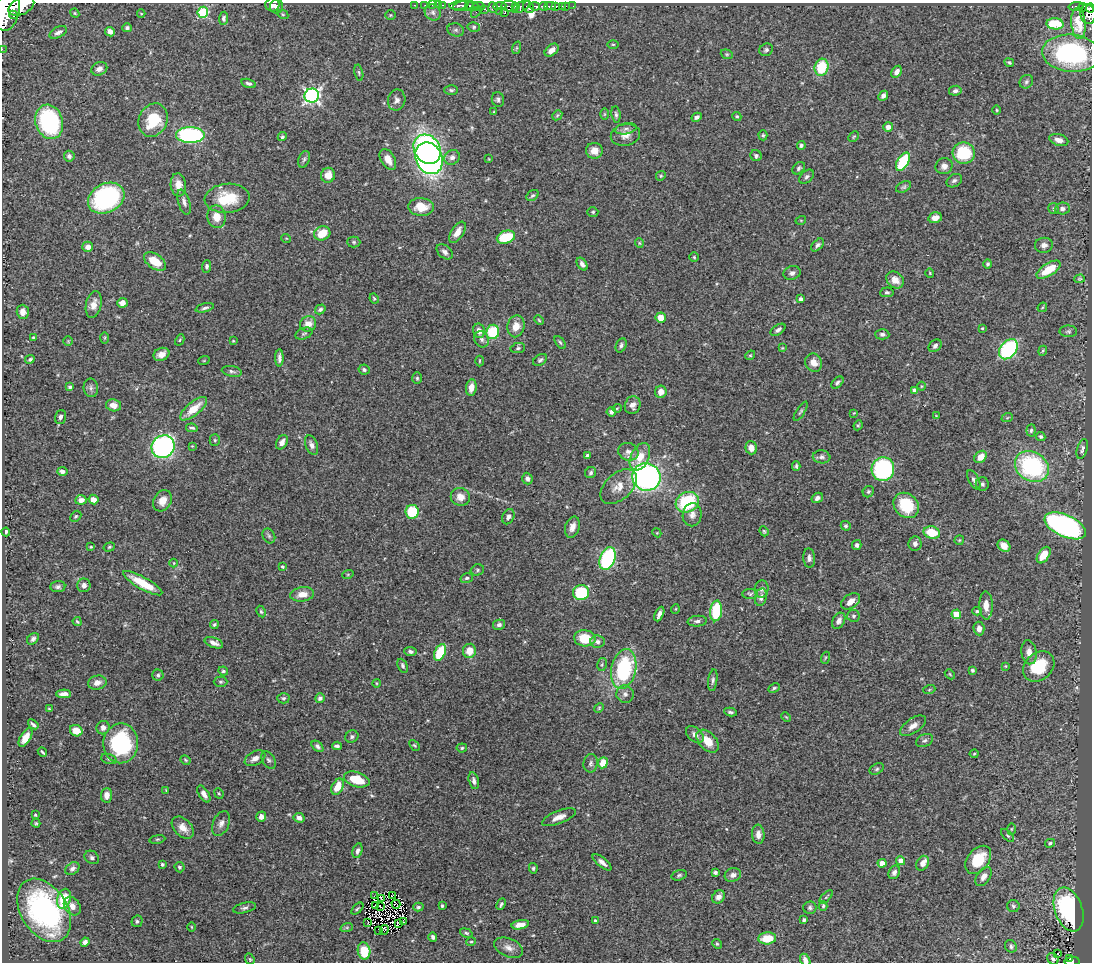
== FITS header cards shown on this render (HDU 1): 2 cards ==
NAXIS1  =                 1090
NAXIS2  =                  960

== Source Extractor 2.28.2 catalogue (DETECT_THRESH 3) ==
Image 1090 x 960 px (HDU 1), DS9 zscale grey, 1 PNG px = 1 image px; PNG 1094 x 964 px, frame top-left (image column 1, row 960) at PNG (2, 3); each listed source drawn as its Kron ellipse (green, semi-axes under 4 px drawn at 4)
Background 0.734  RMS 0.021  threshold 0.062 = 3 sigma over >= 5 px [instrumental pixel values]
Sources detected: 419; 2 with non-positive FLUX_AUTO (blend fragments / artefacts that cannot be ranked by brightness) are neither listed nor drawn; the other 417 listed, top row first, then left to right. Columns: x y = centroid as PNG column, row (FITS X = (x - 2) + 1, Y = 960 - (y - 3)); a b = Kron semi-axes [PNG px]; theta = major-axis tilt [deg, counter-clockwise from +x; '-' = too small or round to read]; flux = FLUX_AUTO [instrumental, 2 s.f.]
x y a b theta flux
272 5 7 6 - 5.4
414 5 2 2 - 9.9
425 5 2 2 - 8.4
432 5 2 2 - 9.2
438 5 2 2 - 12
443 5 3 2 - 16
459 5 9 3 5 310
21 6 14 8 27 2200
277 6 7 6 - 5.5
463 6 10 5 9 550
472 6 7 4 -5 290
479 6 6 4 -5 52
500 6 6 3 4 150
510 6 8 5 -8 260
516 6 3 3 - 69
535 6 5 3 - 200
543 6 4 3 - 200
550 6 6 3 3 260
556 6 4 3 - 180
562 6 2 2 - 29
565 6 3 3 - 33
573 6 2 2 - 3.6
1076 6 7 3 4 120
493 7 5 4 - 130
521 7 10 5 28 160
529 7 6 5 - 580
1083 7 4 3 - 58
1090 8 4 3 - 210
484 9 4 3 - 63
7 11 20 12 77 4900
203 12 5 5 - 110
433 12 8 7 - 5.2
476 12 6 3 54 7.1
500 12 2 2 - 11
505 12 4 3 - 30
75 13 5 4 - 1.5
141 14 4 3 - 1.1
283 14 6 4 -30 1.9
1088 14 10 7 -77 430
13 15 4 3 - 250
390 15 5 5 - 1.8
224 18 7 4 85 3.5
1055 24 8 5 -4 46
1078 24 15 7 -84 15
474 27 6 5 - 2.5
127 28 4 4 - 3.3
456 30 8 6 -14 4.1
58 32 9 5 28 5.7
110 32 5 4 - 7.9
613 44 5 3 - 1.6
516 48 6 4 71 2.2
2 49 2 2 - 7.1
552 50 8 5 40 10
766 50 7 6 - 3.5
1071 53 29 18 -5 160
727 54 6 4 -20 2
1009 63 5 3 - 1.8
822 67 8 6 75 50
99 69 8 6 24 7.5
896 72 6 4 58 6.1
359 73 8 4 -77 2.2
1026 82 7 6 - 3.1
249 83 7 4 -16 3.4
451 90 7 4 0 2.6
955 91 6 5 - 4.3
312 96 7 7 - 380
883 96 5 4 - 6.5
498 99 8 6 -76 3.7
397 100 10 8 78 6.5
997 110 4 3 - 1.3
494 112 3 3 - 1.2
604 114 6 4 89 1.6
557 115 5 4 - 1.9
616 115 8 4 -81 3.3
737 116 5 4 - 1.8
697 117 5 4 - 4.3
153 120 17 14 64 56
49 122 17 13 -72 180
888 127 5 5 - 7.3
626 129 11 5 11 4.9
190 135 14 8 0 210
625 135 15 11 13 12
763 135 5 4 - 2.2
282 137 5 4 - 2.6
854 137 6 3 45 1.7
1059 140 10 5 -16 8.1
801 145 4 4 - 2.9
427 149 15 13 -54 330
594 151 8 8 - 11
964 153 11 10 - 70
69 156 5 5 - 3.9
756 156 6 5 - 3
452 157 8 7 - 6
429 158 16 13 -67 420
304 159 9 5 69 3.1
388 159 11 7 -59 13
489 159 4 2 - 0.92
903 162 10 5 60 84
944 166 8 8 - 7.5
799 168 7 5 45 2.9
328 175 7 7 - 15
661 176 5 4 - 1.7
807 177 8 5 42 3.9
954 181 8 6 31 3.7
178 185 12 7 -84 12
903 187 8 5 27 2.9
532 195 7 4 38 2.6
106 198 19 14 26 220
227 198 22 14 5 49
184 202 13 6 -73 6.2
421 207 13 9 -5 23
1054 209 5 5 - 2.3
1062 209 7 6 - 5.3
593 212 5 4 - 2.2
217 217 11 9 -79 18
935 218 7 5 16 11
801 220 5 3 - 1.3
457 232 12 6 57 13
322 233 8 7 - 32
506 237 9 6 18 47
286 238 5 3 - 1.1
354 242 6 5 - 2.4
639 243 5 4 - 1.7
817 245 8 4 46 3.4
1044 245 9 7 7 6.7
88 247 5 5 - 7.8
445 252 9 6 -40 5.3
694 257 4 4 - 1.6
155 261 12 7 -33 29
582 264 7 4 -56 5.5
988 264 5 4 - 2.8
207 266 6 4 88 3.3
1048 270 14 6 32 35
792 273 9 6 19 5.3
930 273 5 4 - 1.4
1080 279 5 4 - 1.7
895 280 9 7 -41 12
887 292 7 5 5 2.7
374 298 5 3 - 1.8
801 299 4 3 - 4.5
122 303 5 5 - 8.8
94 305 13 7 78 12
1042 307 5 3 - 1.4
205 308 9 4 14 3.5
320 309 5 4 - 2.9
23 312 7 6 - 9.7
661 318 5 5 - 16
539 320 5 3 - 1.5
308 324 8 7 - 14
516 326 11 8 77 15
982 328 3 3 - 1.4
778 330 8 4 33 4.1
479 331 7 6 - 7.9
1068 331 9 6 -1 3.1
493 332 7 6 - 62
304 334 9 5 21 2.9
882 334 7 5 -2 4.3
33 338 4 3 - 1.8
105 338 6 4 89 1.6
482 339 8 7 - 4.9
180 340 6 4 62 1.8
68 341 5 5 - 1.6
233 341 3 3 - 1.1
560 342 7 4 -52 2.5
621 345 7 5 65 3.3
935 346 7 5 43 3.9
518 348 7 5 10 3
782 348 4 3 - 1.2
1008 349 11 8 51 170
1043 351 5 3 - 1.7
161 354 8 6 24 11
750 355 5 4 - 1.7
279 358 8 3 89 4.7
30 359 5 3 - 2.6
204 360 6 3 20 1.3
540 360 8 5 34 3.1
479 361 5 3 - 1.4
814 363 9 8 - 13
364 370 5 5 - 2.9
232 371 10 5 -11 3.4
417 378 6 5 - 2.5
837 383 7 4 46 3
921 386 4 3 - 1.2
70 387 4 3 - 2.2
91 388 9 7 -80 4.7
471 388 8 5 81 13
914 390 4 3 - 2.5
661 392 6 5 - 13
113 405 7 6 - 9.4
633 405 9 7 69 8.2
617 408 5 3 - 1.1
194 409 16 6 40 27
801 411 11 3 58 2.6
611 412 5 4 - 4.6
854 413 3 2 - 1
936 416 4 4 - 1.1
60 417 7 5 72 4.1
1007 418 6 3 19 1.8
858 425 5 4 - 1.8
192 428 6 3 -8 2.6
1031 430 6 4 84 2.7
1041 436 5 4 - 2.5
215 440 5 5 - 2
282 442 8 5 59 7.3
312 445 10 6 -69 5.9
192 446 4 3 - 1.1
163 447 12 11 - 290
751 448 6 5 - 12
1082 449 10 5 74 3.9
628 452 10 8 -21 7.1
587 455 4 3 - 2.5
640 457 14 9 65 20
822 457 9 6 -8 4.6
980 457 7 5 46 15
796 466 4 3 - 2.1
1032 466 18 14 -32 170
883 469 12 11 - 180
62 471 5 4 - 5
591 473 6 5 - 3.2
646 477 14 13 - 420
527 479 6 5 - 4.4
974 480 11 5 -61 4.4
982 484 6 6 - 3.5
619 487 21 13 42 20
868 492 6 5 - 2.5
460 497 10 9 - 12
817 498 6 5 - 4.7
93 499 5 4 - 9.1
81 500 5 4 - 7.9
162 501 11 8 60 14
687 502 12 10 27 99
906 505 14 11 -45 54
412 512 7 6 - 62
692 515 11 9 81 8.3
76 516 6 4 45 2
508 517 8 6 66 4.7
846 526 5 4 - 2.3
1065 526 22 11 -25 420
572 527 11 7 71 9.7
764 531 5 4 - 1.6
6 532 4 3 - 3.6
932 532 8 6 -14 36
657 533 4 3 - 1.1
269 536 8 6 -62 3.3
959 540 5 5 - 1.7
915 544 7 6 - 4.6
857 545 5 4 - 3.9
1004 546 7 5 -42 15
91 547 4 3 - 1.4
109 547 6 4 18 2
1044 555 9 5 56 24
809 558 10 6 -84 5.5
608 559 12 7 70 160
174 563 4 3 - 0.97
282 567 3 3 - 1.8
477 570 7 5 16 2.6
348 574 6 3 19 1.5
467 578 6 5 - 2.7
143 583 22 6 -29 33
84 585 7 6 - 6.9
58 587 7 5 5 3.8
762 589 8 7 - 4.3
581 593 8 7 - 77
302 594 12 7 8 16
750 594 8 5 -1 2.6
761 597 9 6 75 6.5
851 601 10 7 33 12
986 606 14 7 -89 15
675 609 5 3 - 1
716 611 10 6 84 64
977 611 4 3 - 2.4
261 612 6 4 -63 2.1
659 614 8 4 65 6.3
956 614 4 4 - 36
853 616 6 6 - 3.3
697 621 10 5 5 4.3
839 621 8 6 61 7
77 622 5 3 - 1.8
214 625 4 4 - 2.2
499 625 6 5 - 4
979 628 7 5 -85 8.3
585 638 11 8 -4 42
33 639 6 5 - 3.8
597 642 7 6 - 5.4
214 643 9 5 -20 7.2
410 651 6 4 -6 4
469 651 7 6 - 19
440 652 9 5 65 50
1029 652 12 7 -81 9.7
825 658 6 4 71 1.8
602 664 6 5 - 2.4
403 666 7 4 -64 3.2
1005 666 4 3 - 1.3
1039 666 17 13 41 55
624 669 20 12 78 130
972 670 3 3 - 2.3
223 671 5 4 - 2.4
950 674 6 4 -47 1.7
158 675 5 5 - 2.9
713 680 11 4 82 3.7
220 682 7 5 0 2.4
97 683 9 7 11 8.4
376 683 4 3 - 1.1
774 688 6 4 28 2.3
929 690 6 4 19 1.7
64 694 7 4 2 7.1
625 694 9 8 - 5.8
283 698 6 5 - 2.8
320 698 5 4 - 4.4
599 708 5 4 - 1.6
49 709 3 3 - 1.3
730 712 6 3 -9 2.8
786 717 5 3 - 1.3
33 724 6 3 -39 3.3
913 726 15 7 35 9.5
103 728 7 6 - 5.8
76 731 6 5 - 16
695 735 10 6 -40 7.1
352 737 7 6 - 3.5
25 738 10 5 60 13
925 740 9 6 23 3.8
708 741 13 8 -47 23
121 743 20 17 88 140
414 745 6 4 -47 1.8
317 746 7 4 -42 3.5
337 746 5 3 - 3.1
462 748 5 4 - 2
42 752 5 2 - 1.7
974 754 4 4 - 1.4
255 758 11 7 27 8.7
109 759 8 5 -16 2.8
186 760 5 3 - 1.7
268 760 10 6 -58 3.8
591 763 9 7 81 4.7
603 763 6 5 - 19
877 769 7 5 28 2.7
357 779 13 7 -17 33
474 781 8 5 -76 5.3
338 787 8 5 64 23
166 790 4 3 - 1.4
219 793 5 4 - 1.9
204 794 9 5 -57 7
107 795 7 5 84 10
35 815 3 3 - 1.6
261 817 5 5 - 6.2
559 817 18 6 21 12
299 818 5 4 - 6.7
36 823 4 4 - 1.6
221 823 13 8 66 7.4
183 828 13 8 -45 14
1011 829 6 4 89 1.8
758 834 9 6 -85 8
1008 836 8 3 -44 2
157 839 8 4 9 1.9
1050 843 5 4 - 2.5
357 851 8 5 75 4.6
92 857 8 6 -35 3.8
978 860 16 10 52 44
900 861 4 4 - 12
602 862 11 4 -39 6.6
882 863 4 4 - 16
922 863 8 6 59 12
162 864 3 3 - 2.9
179 867 5 5 - 2.6
533 868 5 4 - 2.3
72 869 8 5 37 4.8
715 872 4 4 - 3.5
894 872 7 5 64 4.9
679 875 8 5 16 2.7
733 875 8 6 20 5.7
983 876 11 6 56 8
374 896 2 2 - 0.49
392 896 2 2 - 1.1
719 897 7 6 - 7.5
826 897 8 3 44 1.6
381 898 3 2 - 1.2
64 899 10 6 75 41
396 904 4 2 - 1.3
501 904 6 3 63 2.8
375 905 4 2 - 2
72 906 10 7 -54 10
380 906 3 2 - 0.58
442 906 3 3 - 2.1
823 906 4 4 - 1.8
1013 906 6 6 - 2.9
418 907 5 4 - 2.5
245 908 12 5 14 4
810 908 6 6 - 3.1
357 909 7 3 44 1.4
1069 909 23 13 -70 140
44 910 35 23 -57 230
804 920 4 3 - 2.7
137 921 6 5 - 2.9
595 921 3 3 - 3.1
368 922 2 2 - 0.83
404 922 3 2 - 0.87
399 924 3 2 - 0.41
520 925 9 4 10 13
191 927 4 3 - 1.4
347 927 6 4 19 2.2
379 930 4 2 - 0.34
384 930 5 2 - 1.6
466 933 6 3 -19 2.3
433 937 4 3 - 3.4
767 938 9 6 5 31
85 942 4 4 - 4.5
471 942 5 4 - 1.8
717 944 5 4 - 1.8
1011 946 6 5 - 3.5
509 948 15 9 -23 9.2
364 951 8 6 -79 39
1058 953 3 2 - 2.9
250 959 6 4 -68 1.7
1053 959 6 5 - 3.3
1070 959 3 3 - 20
805 960 7 4 -61 6.8
1072 961 7 3 5 88
At the frame edge (FLAGS 8, measured only in part): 6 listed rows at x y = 21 6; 1090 8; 7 11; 2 49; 805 960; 1072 961
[2 non-positive-flux detections neither listed nor drawn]